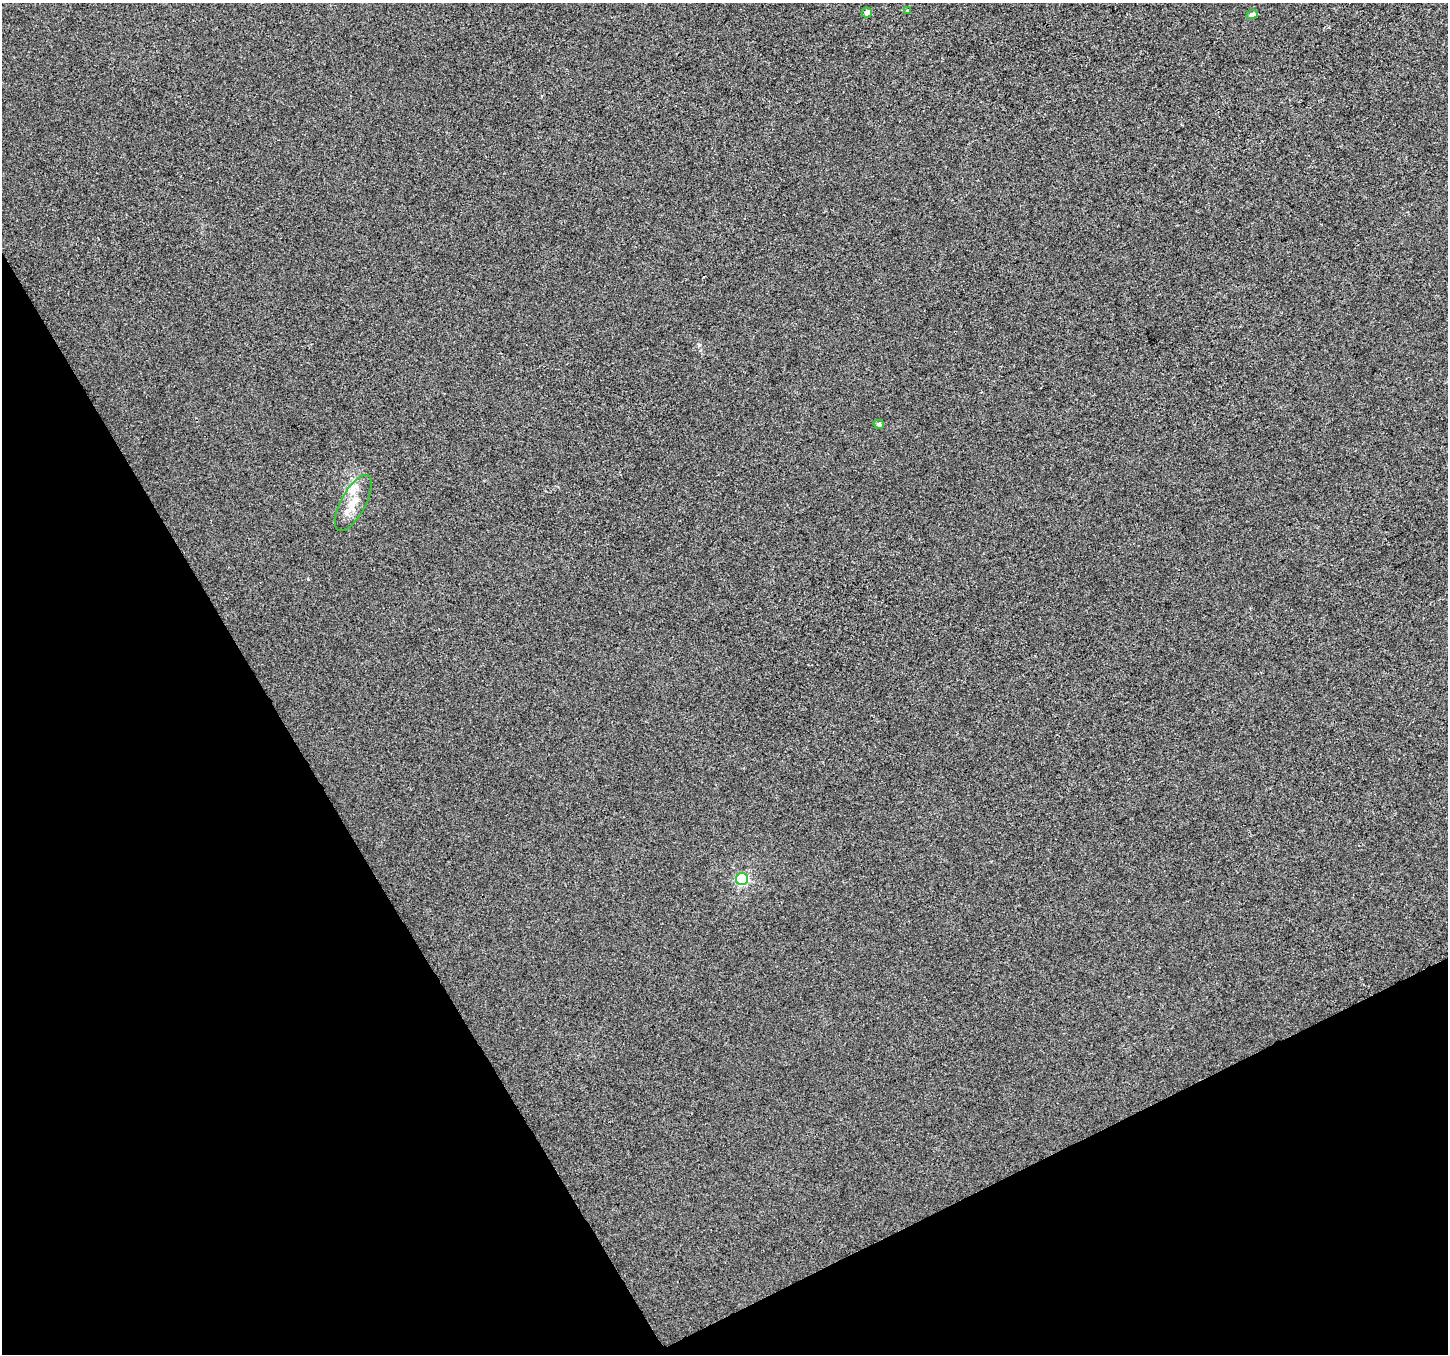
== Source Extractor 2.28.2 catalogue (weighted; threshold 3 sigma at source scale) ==
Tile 14 of 4 x 4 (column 2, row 4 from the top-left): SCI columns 1449-2894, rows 163-1514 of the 5787 x 5673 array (HDU 1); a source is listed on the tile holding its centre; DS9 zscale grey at full resolution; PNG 1450 x 1356 px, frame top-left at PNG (2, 3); each listed source drawn as its Kron ellipse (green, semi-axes under 4 px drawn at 4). Shown black and unused: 27% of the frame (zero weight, under 2 of 3 exposures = <1% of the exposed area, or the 3 px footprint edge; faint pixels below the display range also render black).
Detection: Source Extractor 2.28.2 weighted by HDU 2 'WHT'; one run over the whole footprint, this tile lists its part. Background -4.23e-04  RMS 0.0056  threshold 0.0253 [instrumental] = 3 sigma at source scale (4.5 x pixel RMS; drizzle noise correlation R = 1.50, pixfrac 1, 0.0396/0.0396 arcsec/px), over >= 5 px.
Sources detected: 9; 1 cosmic-ray / hot-pixel residue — neither listed nor drawn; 2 inside a brighter listed object's ellipse — not listed separately; the other 6 listed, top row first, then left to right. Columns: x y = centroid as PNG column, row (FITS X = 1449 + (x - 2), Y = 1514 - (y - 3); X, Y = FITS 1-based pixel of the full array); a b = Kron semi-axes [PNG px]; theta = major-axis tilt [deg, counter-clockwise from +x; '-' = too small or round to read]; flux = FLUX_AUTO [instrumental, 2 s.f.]
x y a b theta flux
908 10 3 3 - 2
867 13 5 5 - 2.6
1252 15 5 4 - 2.3
879 424 5 4 - 1.5
353 503 31 12 61 10
742 879 6 6 - 63